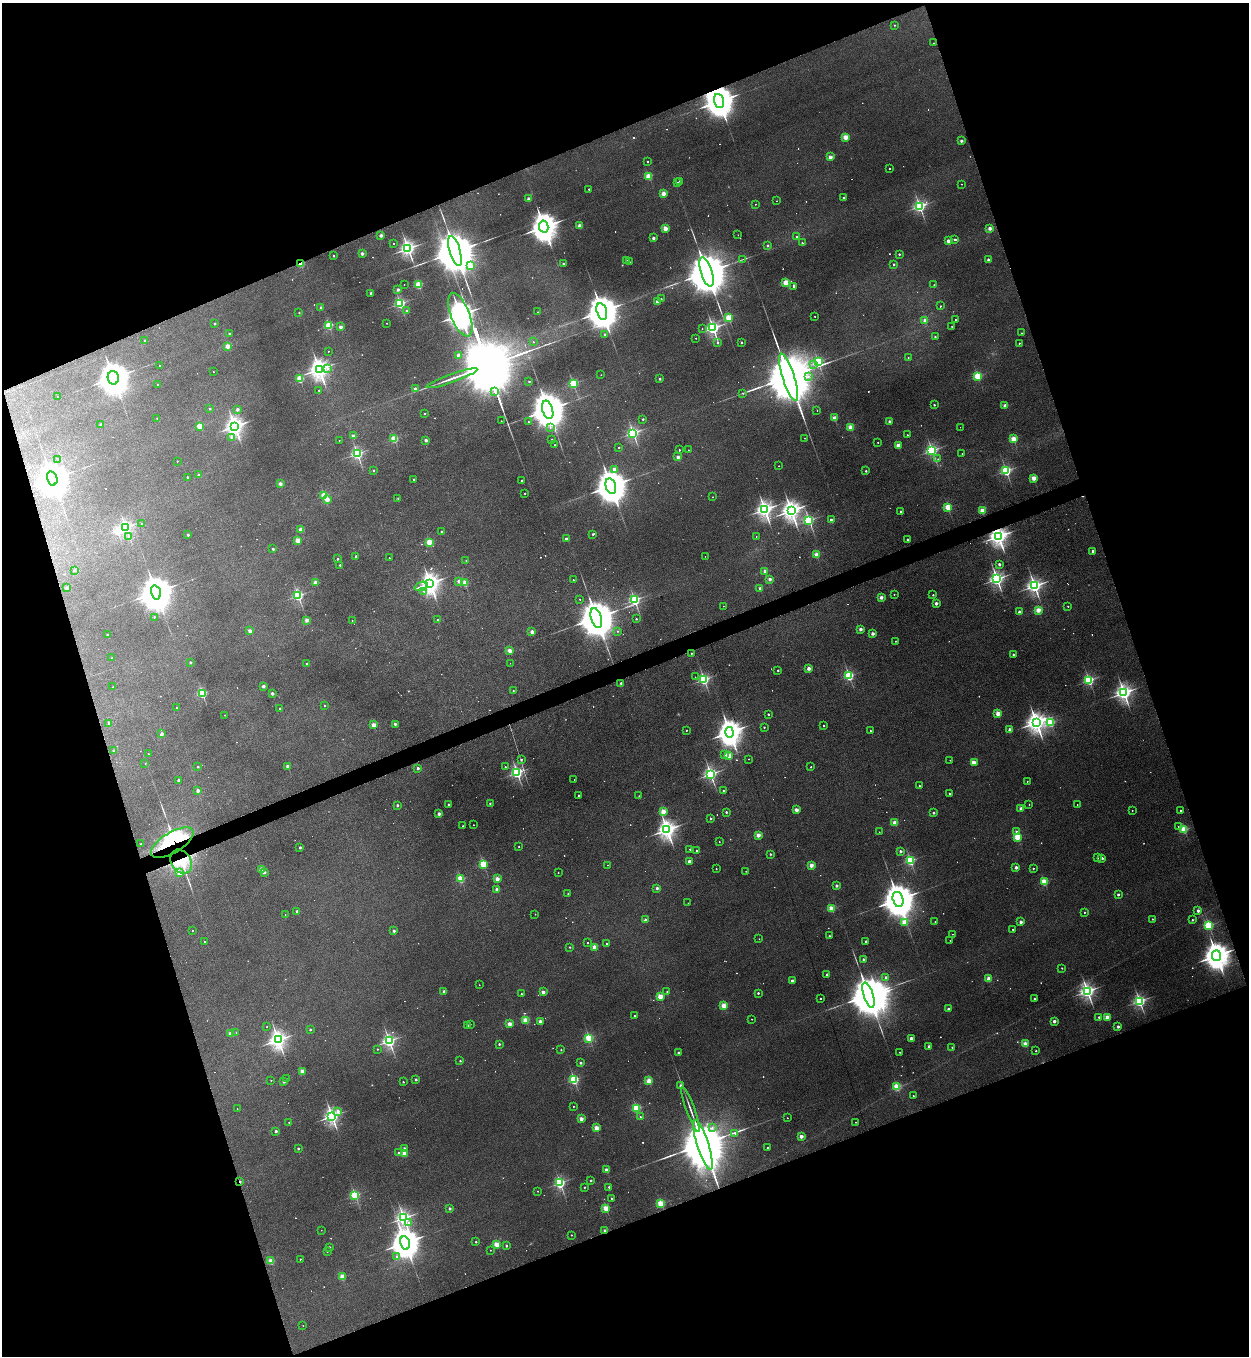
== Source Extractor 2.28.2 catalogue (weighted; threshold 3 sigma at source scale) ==
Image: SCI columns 281-5265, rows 22-5434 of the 5416 x 5455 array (HDU 1 of 3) = the unmasked area's bounding box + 8 px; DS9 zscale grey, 4 x 4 block average (1 PNG px = mean of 4 x 4 image px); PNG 1251 x 1358 px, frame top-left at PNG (2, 3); each listed source drawn as its Kron ellipse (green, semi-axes under 4 px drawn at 4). Shown black and unused: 40% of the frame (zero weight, under 3 of 4 exposures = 3% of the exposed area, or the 3 px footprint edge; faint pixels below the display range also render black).
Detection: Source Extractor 2.28.2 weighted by HDU 2 'WHT'. Background 0.189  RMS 0.0084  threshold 0.0377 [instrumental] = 3 sigma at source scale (4.5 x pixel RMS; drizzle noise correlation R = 1.50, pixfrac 1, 0.05/0.05 arcsec/px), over >= 5 px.
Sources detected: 807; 64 too faint to see at this stretch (4 x 4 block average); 10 inside a brighter object's white glare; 11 cosmic-ray / hot-pixel residue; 7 long thin detections or spike segments (spike, bleed or trail) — neither listed nor drawn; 9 coinciding with a brighter row at this scale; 3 inside a brighter listed object's ellipse — not listed separately; of the other 703, all 500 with FLUX_AUTO >= 2.52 (the completeness limit of this list) listed and drawn (203 fainter detections not listed), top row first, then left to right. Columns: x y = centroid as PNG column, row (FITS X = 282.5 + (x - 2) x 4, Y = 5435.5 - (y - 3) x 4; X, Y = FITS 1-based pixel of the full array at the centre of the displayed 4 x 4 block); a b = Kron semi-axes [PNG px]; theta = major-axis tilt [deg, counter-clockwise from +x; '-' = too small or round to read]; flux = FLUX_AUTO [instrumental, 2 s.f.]
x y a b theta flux
894 25 2 2 - 5.4
934 43 2 2 - 2.9
719 101 7 5 -74 15000
846 137 2 2 - 230
961 141 2 2 - 43
830 157 2 2 - 100
647 162 2 2 - 5.3
889 168 2 2 - 4.4
649 176 2 2 - 330
679 181 2 2 - 9.3
678 183 2 2 - 4.2
962 184 2 2 - 2.6
589 189 2 2 - 17
663 194 2 2 - 160
844 198 2 2 - 45
528 199 2 2 - 57
777 201 2 2 - 3
755 204 2 2 - 3.7
919 206 2 2 - 1400
544 226 6 4 -79 10000
580 226 2 2 - 110
665 228 2 2 - 160
990 228 2 2 - 71
381 235 2 2 - 67
738 235 2 2 - 2.6
796 237 2 2 - 7.5
653 238 2 2 - 52
954 239 2 2 - 8.9
948 241 2 2 - 110
802 243 2 2 - 8.8
393 244 2 2 - 3.5
768 246 2 2 - 24
408 248 3 2 - 2200
455 251 15 5 -74 45000
362 254 2 2 - 59
899 254 2 2 - 17
333 256 2 2 - 12
743 259 3 2 - 3.3
627 260 2 2 - 4.5
988 260 2 2 - 37
630 262 2 2 - 2.9
563 263 2 2 - 18
300 264 2 2 - 260
894 264 2 2 - 16
470 266 2 2 - 98
706 272 15 5 -73 46000
786 283 2 2 - 320
404 285 2 2 - 3
418 285 2 2 - 400
934 285 2 2 - 5
793 287 2 2 - 9.8
398 290 2 2 - 44
371 293 2 2 - 45
661 299 2 2 - 4.3
657 301 2 2 - 64
400 303 2 2 - 990
941 306 2 2 - 3.7
321 307 2 2 - 28
406 310 2 2 - 18
602 311 8 5 -75 20000
538 312 3 2 - 2.9
299 313 2 2 - 7
460 315 23 9 -68 10000
815 316 2 2 - 6.9
728 318 2 2 - 330
955 320 2 2 - 5.6
925 321 2 2 - 94
214 323 2 2 - 17
387 323 2 2 - 6.4
329 325 2 2 - 450
952 326 2 2 - 4.1
340 327 2 2 - 81
713 328 2 2 - 1900
702 329 2 2 - 3.8
1022 333 2 2 - 2.5
229 334 2 2 - 17
605 334 2 2 - 14
935 337 2 2 - 10
696 338 2 2 - 5
144 340 2 2 - 14
533 342 2 2 - 2.6
742 342 2 2 - 21
717 343 2 2 - 9.7
1019 343 2 2 - 7.5
228 346 2 2 - 140
328 351 2 2 - 3.7
458 355 2 2 - 91
908 358 2 2 - 2.7
818 362 3 2 - 660
814 364 2 2 - 7.1
159 365 2 2 - 4.5
328 368 2 2 - 6
319 369 4 3 - 4300
213 372 2 2 - 3.1
601 375 2 2 - 2.6
808 376 2 2 - 4.1
978 376 2 2 - 490
789 377 25 6 -72 86000
113 378 7 5 -77 15000
452 378 27 2 20 43
300 379 2 2 - 350
660 379 2 2 - 22
529 381 2 2 - 15
573 384 2 2 - 630
158 385 2 2 - 5.3
415 389 2 2 - 39
319 390 2 2 - 3.3
495 391 4 2 - 3100
743 393 2 2 - 5.5
58 397 2 2 - 4.5
934 405 2 2 - 4.8
1005 406 2 2 - 120
210 409 2 2 - 12
237 409 2 2 - 41
548 410 9 5 -74 25000
817 410 2 2 - 4.7
425 414 2 2 - 9.2
157 418 2 2 - 4.5
834 418 2 2 - 160
643 419 2 2 - 18
501 421 2 2 - 4.9
528 422 2 2 - 2.9
889 422 2 2 - 48
101 424 2 2 - 5.3
200 426 2 2 - 240
235 426 3 3 - 3400
550 427 2 2 - 3.1
851 427 2 2 - 230
960 427 2 2 - 5.4
633 433 2 2 - 1300
907 435 2 2 - 5.2
353 436 2 2 - 74
232 437 2 2 - 31
805 438 2 2 - 2.6
394 439 2 2 - 350
1013 439 2 2 - 240
339 440 2 2 - 3.7
426 440 2 2 - 58
552 440 2 2 - 4.5
878 442 2 2 - 3.3
554 445 2 2 - 3.9
898 445 2 2 - 120
619 447 2 2 - 9.5
679 450 2 2 - 13
688 450 2 2 - 3.3
932 450 2 2 - 1300
357 454 2 2 - 1200
962 454 2 2 - 3.2
678 457 2 2 - 67
58 459 2 2 - 3.9
938 459 2 2 - 3.4
177 461 2 2 - 6.5
779 466 2 2 - 2.7
614 469 2 2 - 51
373 470 2 2 - 11
866 471 2 2 - 17
1006 471 2 2 - 910
198 475 2 2 - 15
187 477 2 2 - 12
52 478 7 5 -74 18000
1033 478 2 2 - 140
414 479 2 2 - 14
522 481 2 2 - 16
280 484 2 2 - 75
611 486 8 5 -75 19000
525 493 2 2 - 8.5
324 495 2 2 - 340
713 497 2 2 - 3.6
398 498 2 2 - 2.9
327 499 2 2 - 86
948 507 2 2 - 280
765 509 3 3 - 2600
791 511 3 3 - 3800
900 511 2 2 - 11
982 511 2 2 - 200
809 520 2 2 - 920
831 520 2 2 - 52
142 524 2 2 - 5.1
125 527 2 2 - 1300
301 530 2 2 - 110
442 532 2 2 - 20
593 534 2 2 - 11
188 535 2 2 - 26
129 536 2 2 - 4.8
756 536 2 2 - 3.4
998 536 3 3 - 3500
566 539 2 2 - 27
907 540 2 2 - 20
298 541 2 2 - 180
429 542 2 2 - 280
273 549 2 2 - 29
1093 551 2 2 - 32
816 555 2 2 - 190
356 556 2 2 - 16
705 556 2 2 - 3.6
389 558 2 2 - 6.6
337 559 2 2 - 19
466 561 2 2 - 3.2
999 564 2 2 - 40
340 565 2 2 - 21
74 570 2 2 - 29
765 571 2 2 - 64
770 579 2 2 - 68
997 579 3 2 - 2000
573 580 2 2 - 4.2
459 581 2 2 - 64
316 583 2 2 - 150
430 583 4 3 - 4100
465 583 2 2 - 220
421 586 7 2 21 14
1034 586 3 2 - 2200
66 588 2 2 - 49
760 588 2 2 - 59
424 591 2 2 - 4.1
156 592 7 4 -74 16000
894 594 2 2 - 4.6
298 595 2 2 - 940
933 595 2 2 - 9.7
881 597 2 2 - 77
580 599 2 2 - 4.4
634 600 2 2 - 1000
936 603 2 2 - 63
723 606 2 2 - 3.2
1068 606 2 2 - 6.2
1038 610 2 2 - 180
1019 612 2 2 - 42
154 617 2 2 - 9.6
596 618 10 5 -74 31000
636 619 2 2 - 16
307 620 2 2 - 96
352 620 2 2 - 3.8
438 620 2 2 - 14
860 629 2 2 - 66
250 631 2 2 - 110
617 631 2 2 - 6.3
532 632 2 2 - 83
873 634 2 2 - 66
107 635 2 2 - 18
896 641 2 2 - 3.7
510 651 2 2 - 130
691 653 2 2 - 11
1013 654 2 2 - 13
112 658 2 2 - 18
190 662 2 2 - 19
510 663 2 2 - 4.4
307 664 2 2 - 16
809 668 2 2 - 82
778 670 2 2 - 15
849 676 2 2 - 730
695 677 2 2 - 3
704 679 2 2 - 1000
1089 680 2 2 - 880
621 683 2 2 - 18
263 686 2 2 - 52
113 687 2 2 - 6.2
513 690 2 2 - 3.4
202 693 2 2 - 650
272 693 2 2 - 42
1124 693 3 3 - 2500
325 706 2 2 - 9.1
177 707 2 2 - 9.3
280 708 2 2 - 7.9
998 713 2 2 - 180
768 714 2 2 - 9.6
225 715 2 2 - 4.5
1036 722 3 3 - 4000
109 723 2 2 - 45
1050 723 2 2 - 490
395 724 2 2 - 18
373 725 2 2 - 120
824 726 2 2 - 5.2
764 727 2 2 - 11
1010 729 2 2 - 39
686 730 2 2 - 5.4
870 731 2 2 - 4.8
729 732 5 4 - 7400
162 734 2 2 - 38
114 751 2 2 - 54
148 754 2 2 - 3.6
725 754 2 2 - 11
728 756 2 2 - 290
521 759 2 2 - 29
749 759 2 2 - 3.2
950 760 2 2 - 3
974 762 2 2 - 49
145 763 2 2 - 5.9
288 766 2 2 - 86
198 767 2 2 - 4.8
505 767 2 2 - 11
811 767 2 2 - 8.5
418 768 2 2 - 39
517 772 2 2 - 1300
710 774 2 2 - 1600
179 780 2 2 - 37
574 780 2 2 - 2.6
1027 781 2 2 - 4
919 786 2 2 - 9.4
198 790 2 2 - 50
723 791 2 2 - 10
949 793 2 2 - 9.4
579 795 2 2 - 13
639 796 2 2 - 2.9
490 803 2 2 - 4.1
448 804 2 2 - 5.4
1029 804 2 2 - 4
397 805 2 2 - 29
1077 805 2 2 - 4.3
1021 809 2 2 - 120
796 810 2 2 - 100
1132 810 2 2 - 3.7
663 811 2 2 - 180
1180 811 2 2 - 7.8
726 812 2 2 - 22
933 813 2 2 - 23
439 814 2 2 - 64
710 818 2 2 - 16
895 823 2 2 - 180
473 825 2 2 - 2.6
463 826 2 2 - 2.8
1178 826 2 2 - 4.1
667 830 3 3 - 3400
1184 830 2 2 - 430
879 832 2 2 - 2.8
1017 832 2 2 - 34
758 835 2 2 - 130
1017 837 2 2 - 380
719 842 2 2 - 4.3
172 843 24 10 31 680
141 844 2 2 - 6.8
300 847 2 2 - 29
519 847 2 2 - 2.5
690 849 2 2 - 8.9
696 851 2 2 - 13
900 851 2 2 - 41
770 854 2 2 - 14
1097 858 2 2 - 12
1102 858 2 2 - 43
910 860 2 2 - 750
689 861 2 2 - 69
181 862 13 10 -56 140
483 864 2 2 - 500
608 865 2 2 - 3.6
811 865 2 2 - 120
1016 867 2 2 - 61
1033 868 2 2 - 8.9
261 869 2 2 - 120
716 869 2 2 - 5.6
746 871 2 2 - 2.7
264 872 2 2 - 45
179 873 2 2 - 86
558 873 2 2 - 3.3
461 879 2 2 - 410
497 879 2 2 - 120
1044 882 2 2 - 340
836 886 2 2 - 47
657 888 2 2 - 39
497 889 2 2 - 60
568 894 2 2 - 7.9
1118 895 2 2 - 24
898 899 8 5 -74 19000
688 903 2 2 - 3.5
832 908 2 2 - 260
297 911 2 2 - 47
1198 911 2 2 - 38
1084 912 2 2 - 6.1
535 914 2 2 - 4.9
285 915 2 2 - 3.6
1152 919 2 2 - 8.1
645 920 2 2 - 41
1192 920 2 2 - 9.6
904 922 2 2 - 190
935 922 2 2 - 6.2
1021 922 2 2 - 62
1209 925 2 2 - 760
1013 929 2 2 - 2.9
192 930 2 2 - 5.2
394 931 2 2 - 43
952 934 2 2 - 3.2
829 936 2 2 - 4.9
759 939 2 2 - 4
950 940 2 2 - 3.2
866 941 2 2 - 12
205 942 2 2 - 12
587 943 2 2 - 5.6
606 943 2 2 - 5.7
570 947 2 2 - 3.8
595 947 2 2 - 150
1216 956 5 4 - 8000
863 959 2 2 - 29
1062 968 2 2 - 7.8
827 975 2 2 - 26
886 977 2 2 - 17
989 978 2 2 - 160
792 981 2 2 - 14
479 985 2 2 - 2.8
444 991 2 2 - 46
1087 991 3 2 - 2100
543 992 2 2 - 79
667 992 2 2 - 4.9
758 993 2 2 - 23
521 994 2 2 - 18
868 995 13 5 -72 36000
660 996 2 2 - 260
821 998 2 2 - 7.1
1034 999 2 2 - 5.2
1139 1001 2 2 - 1400
724 1006 2 2 - 230
948 1009 2 2 - 48
635 1016 2 2 - 18
1099 1017 2 2 - 18
1107 1017 2 2 - 160
752 1019 2 2 - 4.9
526 1020 2 2 - 250
540 1021 2 2 - 71
1054 1021 2 2 - 59
470 1024 2 2 - 2.6
509 1024 2 2 - 110
468 1025 2 2 - 15
267 1027 2 2 - 2.8
1118 1027 2 2 - 46
310 1030 2 2 - 19
236 1032 2 2 - 6.5
230 1033 2 2 - 69
589 1038 2 2 - 510
911 1038 2 2 - 54
278 1040 3 3 - 3000
389 1041 2 2 - 1600
499 1044 2 2 - 22
1025 1044 2 2 - 170
929 1046 2 2 - 58
952 1047 2 2 - 4.9
377 1049 2 2 - 8.2
561 1050 2 2 - 7.1
1036 1051 2 2 - 9.6
900 1052 2 2 - 7.7
678 1053 2 2 - 38
460 1061 2 2 - 10
581 1063 2 2 - 27
302 1071 2 2 - 130
287 1079 2 2 - 3.5
271 1080 2 2 - 4.9
416 1080 2 2 - 25
574 1080 2 2 - 800
284 1081 2 2 - 42
649 1081 2 2 - 210
403 1082 2 2 - 9.7
680 1085 2 2 - 21
897 1087 2 2 - 390
913 1096 2 2 - 2.7
573 1106 2 2 - 7.1
636 1108 2 2 - 490
237 1109 2 2 - 2.8
690 1109 24 2 -70 27
338 1111 2 2 - 34
332 1116 3 2 - 2300
640 1117 2 2 - 5.7
787 1118 2 2 - 3.4
581 1119 2 2 - 110
289 1122 2 2 - 5
856 1122 2 2 - 3.3
596 1128 2 2 - 180
712 1128 2 2 - 2.8
276 1131 2 2 - 37
735 1134 2 2 - 2.6
801 1136 2 2 - 92
703 1145 26 6 -72 83000
298 1148 2 2 - 22
404 1148 2 2 - 25
767 1148 2 2 - 6.2
398 1153 2 2 - 32
404 1153 2 2 - 150
606 1170 2 2 - 110
591 1180 2 2 - 16
240 1182 2 2 - 25
560 1183 2 2 - 1000
584 1187 2 2 - 9.8
609 1187 2 2 - 25
538 1191 2 2 - 3.8
355 1195 2 2 - 720
611 1198 2 2 - 10
661 1204 2 2 - 430
606 1208 2 2 - 300
450 1209 2 2 - 33
403 1218 2 2 - 2100
409 1223 2 2 - 17
321 1230 2 2 - 2.6
605 1231 2 2 - 50
571 1235 2 2 - 7.9
476 1242 2 2 - 12
405 1243 7 4 -78 14000
497 1244 2 2 - 240
506 1246 2 2 - 26
329 1247 2 2 - 11
490 1250 2 2 - 3.7
327 1251 2 2 - 9.1
396 1257 2 2 - 11
300 1259 2 2 - 7.8
271 1261 2 2 - 210
342 1277 2 2 - 220
303 1325 2 2 - 3.1
Overlapping masked pixels (flux is a lower limit): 8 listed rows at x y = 719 101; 300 264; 52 478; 998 536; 172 843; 181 862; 240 1182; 605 1231
Diffuse or blended objects may show on this block-average render without a row.